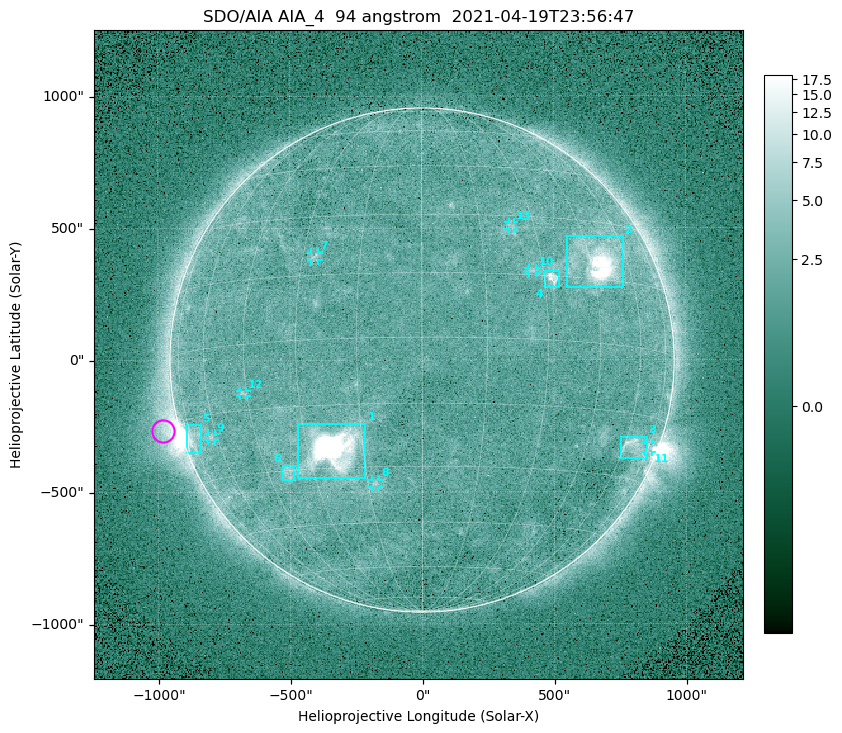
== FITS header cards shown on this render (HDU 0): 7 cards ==
TELESCOP= 'SDO/AIA '
INSTRUME= 'AIA_4   '
WAVELNTH=                   94
WAVEUNIT= 'angstrom'
DATE-OBS= '2021-04-19T23:56:47.13'
CTYPE1  = 'HPLN-TAN'
CTYPE2  = 'HPLT-TAN'

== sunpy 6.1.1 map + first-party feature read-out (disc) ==
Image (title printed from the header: SDO/AIA AIA_4  94 angstrom  2021-04-19T23:56:47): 512 x 512 px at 4.8 arcsec/px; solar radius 955 arcsec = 199 px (full disc in frame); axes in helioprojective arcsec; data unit not stated in the header (colour bar unlabelled)
Orientation: roll -0.138 deg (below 1 deg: not rotated)
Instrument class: DISC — disc imager (sunpy class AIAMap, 94 A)
Bright regions (active regions / flare kernels): reference = the median radial profile (limb darkening/brightening removed); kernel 5 px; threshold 5 sigma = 2.54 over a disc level ~1.78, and >= 1.15x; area >= 9 px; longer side >= 5 px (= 24 arcsec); searched inside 0.97 R_sun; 13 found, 13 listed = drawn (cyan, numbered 1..; 7 of them under ~33 arcsec drawn as corner ticks so the feature stays visible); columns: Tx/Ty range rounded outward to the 10 arcsec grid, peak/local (2 s.f.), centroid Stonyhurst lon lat
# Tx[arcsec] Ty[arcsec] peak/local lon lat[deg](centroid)
1 -470..-210 -450..-240 1323 -23 -25
2 550..760 270..470 45 +47 +19
3 750..850 -380..-290 4.4 +65 -22
4 460..520 270..340 6.7 +32 +14
5 -900..-840 -350..-240 6.3 -73 -19
6 -530..-480 -450..-400 3.1 -38 -30
7 -420..-390 380..410 3.1 -27 +20
8 -190..-160 -480..-450 2.9 -13 -34
9 -810..-780 -300..-280 2.8 -63 -20
10 400..440 330..350 3 +27 +16
11 840..870 -350..-310 2.8 +75 -22
12 -690..-660 -140..-110 3 -46 -11
13 330..350 490..520 2.6 +23 +27
Off-limb structures (1.02-1.3 R_sun): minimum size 50 px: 5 found; the strongest spans PA ~85..115 deg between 1.02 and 1.22 R_sun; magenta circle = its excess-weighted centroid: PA ~105 deg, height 1.06 R_sun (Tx ~-980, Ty ~-270 arcsec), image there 4.7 x the reference